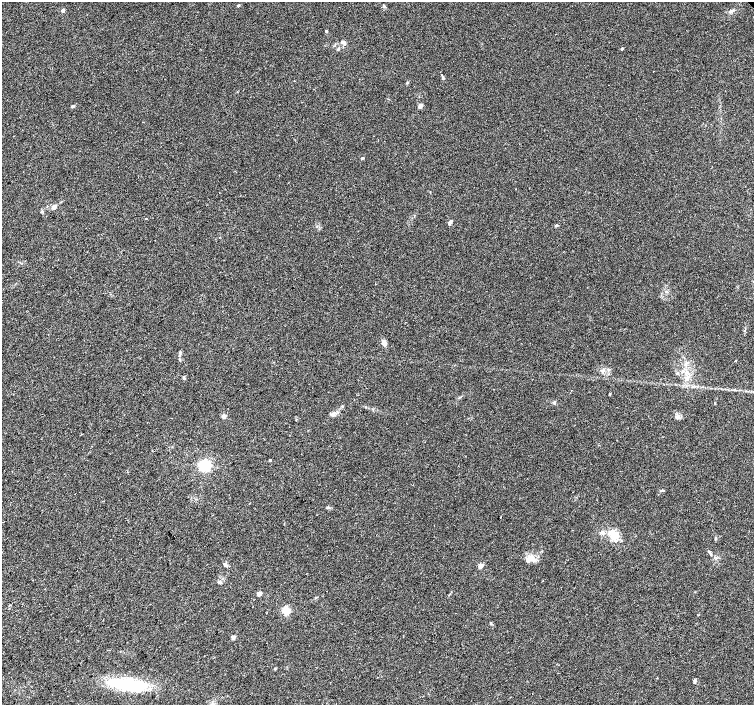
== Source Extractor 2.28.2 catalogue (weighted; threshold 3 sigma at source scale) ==
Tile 7 of 4 x 4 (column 3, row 2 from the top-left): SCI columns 3013-4516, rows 3027-4432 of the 6020 x 5987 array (HDU 1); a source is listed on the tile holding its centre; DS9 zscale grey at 2 x 2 block average (1 PNG px = mean of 2 x 2 image px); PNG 756 x 707 px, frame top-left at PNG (2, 2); no overlay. Shown black and unused: <1% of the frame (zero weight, under 2 of 3 exposures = <1% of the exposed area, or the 3 px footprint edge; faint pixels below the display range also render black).
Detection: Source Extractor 2.28.2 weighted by HDU 2 'WHT'; one run over the whole footprint, this tile lists its part. Background 0.0335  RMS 0.0046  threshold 0.0208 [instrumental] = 3 sigma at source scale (4.5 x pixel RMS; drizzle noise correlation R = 1.50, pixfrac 1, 0.0396/0.0396 arcsec/px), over >= 5 px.
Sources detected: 51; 2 cosmic-ray / hot-pixel residue — not listed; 2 inside a brighter listed object's ellipse — not listed separately; the other 47 listed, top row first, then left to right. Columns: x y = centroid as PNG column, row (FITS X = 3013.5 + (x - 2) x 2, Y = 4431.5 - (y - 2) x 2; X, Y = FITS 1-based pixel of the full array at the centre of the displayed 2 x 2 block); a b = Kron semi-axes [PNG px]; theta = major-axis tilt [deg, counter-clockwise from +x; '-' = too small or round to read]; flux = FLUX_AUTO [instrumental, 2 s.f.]
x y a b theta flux
238 5 3 3 - 0.88
384 6 4 3 - 1.5
63 10 2 2 - 5.6
731 11 8 3 22 2.6
326 31 3 3 - 0.85
344 43 7 4 -63 3.1
338 49 3 2 - 0.91
622 49 3 2 - 1.3
443 78 4 3 - 1.4
72 106 4 3 - 1.3
420 106 6 4 68 2.4
363 158 3 3 - 1.1
516 189 2 2 - 0.55
54 207 5 4 - 4.8
146 219 3 2 - 0.66
450 223 6 3 61 2.8
556 225 3 3 - 0.96
384 343 6 4 -63 6.6
180 352 4 2 - 1
180 359 3 3 - 0.88
735 361 2 2 - 5.2
608 369 4 4 - 1.6
677 373 4 3 - 1.1
554 402 3 3 - 1
715 403 3 2 - 0.55
333 414 6 5 - 2.9
224 416 3 3 - 12
152 450 2 2 - 0.42
270 460 2 2 - 1.2
205 465 4 3 - 210
663 490 4 3 - 1.1
328 507 4 3 - 1.2
500 517 2 2 - 0.42
602 532 5 4 - 2.4
616 535 12 7 -61 10
709 551 4 2 - 1.1
531 558 9 8 - 7.9
225 564 5 4 - 2
481 565 3 3 - 15
219 582 5 3 - 1.4
259 594 3 2 - 11
316 597 3 2 - 0.74
286 610 3 3 - 64
233 637 3 2 - 7.4
695 680 5 3 - 1.4
127 684 42 10 -8 75
532 694 2 2 - 0.6
Diffuse or blended objects may show on this block-average render without a row.